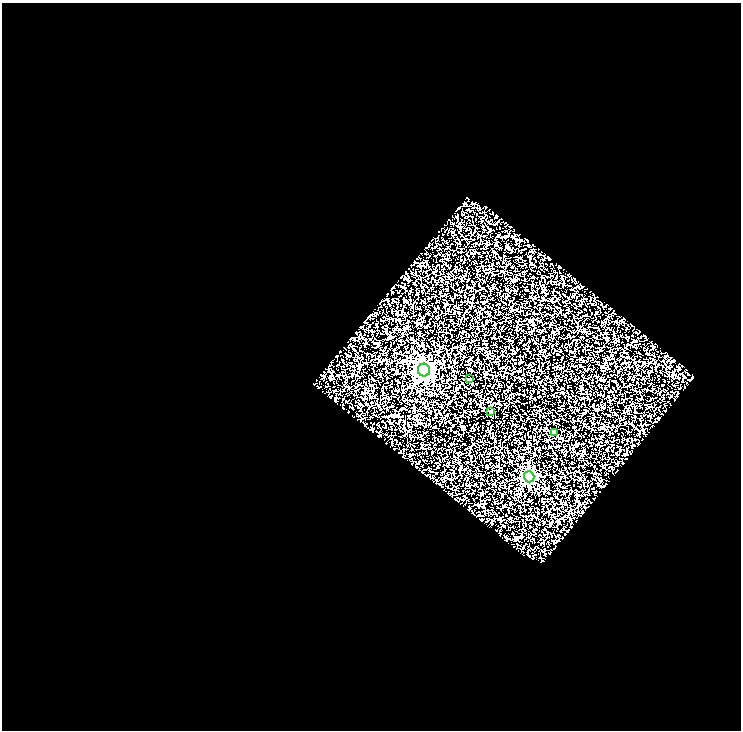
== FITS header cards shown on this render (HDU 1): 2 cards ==
NAXIS1  =                  739
NAXIS2  =                  728

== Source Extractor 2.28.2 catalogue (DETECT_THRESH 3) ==
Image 739 x 728 px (HDU 1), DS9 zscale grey, 1 PNG px = 1 image px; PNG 743 x 732 px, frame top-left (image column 1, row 728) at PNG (2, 3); each listed source drawn as its Kron ellipse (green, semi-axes under 4 px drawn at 4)
Background 0.914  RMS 2.2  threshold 6.6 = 3 sigma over >= 5 px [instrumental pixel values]
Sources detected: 5; all 5 listed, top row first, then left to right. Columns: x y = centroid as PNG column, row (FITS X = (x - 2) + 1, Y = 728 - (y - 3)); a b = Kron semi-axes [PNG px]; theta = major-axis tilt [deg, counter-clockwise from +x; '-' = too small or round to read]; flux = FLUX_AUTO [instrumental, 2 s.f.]
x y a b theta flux
424 370 6 6 - 57000
470 379 3 3 - 170
491 412 4 4 - 370
554 432 4 3 - 110
529 477 5 5 - 19000